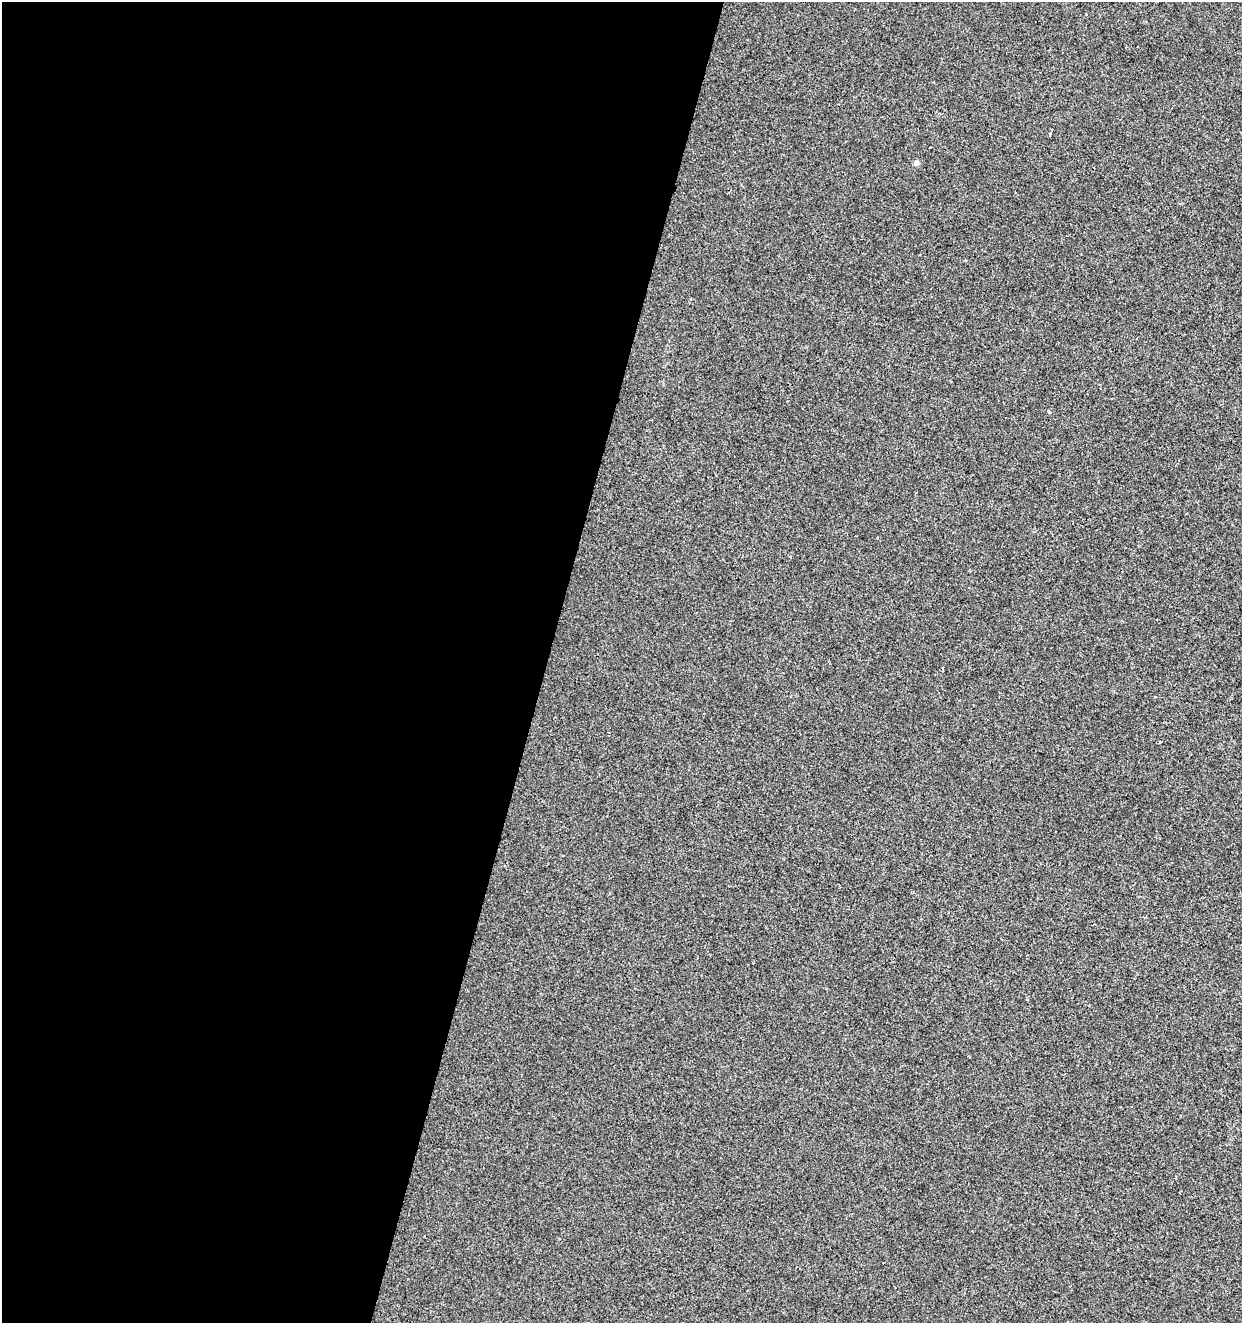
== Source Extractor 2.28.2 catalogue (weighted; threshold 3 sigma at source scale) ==
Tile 5 of 4 x 4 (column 1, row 2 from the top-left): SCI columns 218-1457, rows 2651-3971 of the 5459 x 5293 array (HDU 1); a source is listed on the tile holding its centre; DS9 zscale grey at full resolution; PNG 1244 x 1325 px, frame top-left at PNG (2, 2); no overlay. Shown black and unused: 44% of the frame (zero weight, under 2 of 3 exposures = <1% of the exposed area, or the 3 px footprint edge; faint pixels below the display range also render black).
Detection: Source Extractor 2.28.2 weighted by HDU 2 'WHT'; one run over the whole footprint, this tile lists its part. Background -7.68e-04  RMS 0.0042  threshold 0.0188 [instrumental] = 3 sigma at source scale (4.5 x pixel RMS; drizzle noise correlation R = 1.50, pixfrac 1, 0.0396/0.0396 arcsec/px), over >= 5 px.
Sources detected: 5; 2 cosmic-ray / hot-pixel residue — not listed; the other 3 listed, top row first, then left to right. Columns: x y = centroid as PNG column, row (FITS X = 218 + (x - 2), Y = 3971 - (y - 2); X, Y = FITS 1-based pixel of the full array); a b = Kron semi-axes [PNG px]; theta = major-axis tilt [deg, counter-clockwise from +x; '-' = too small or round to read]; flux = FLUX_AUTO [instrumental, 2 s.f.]
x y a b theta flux
1050 133 4 3 - 0.41
916 163 7 6 - 1.1
1050 412 3 3 - 1.8